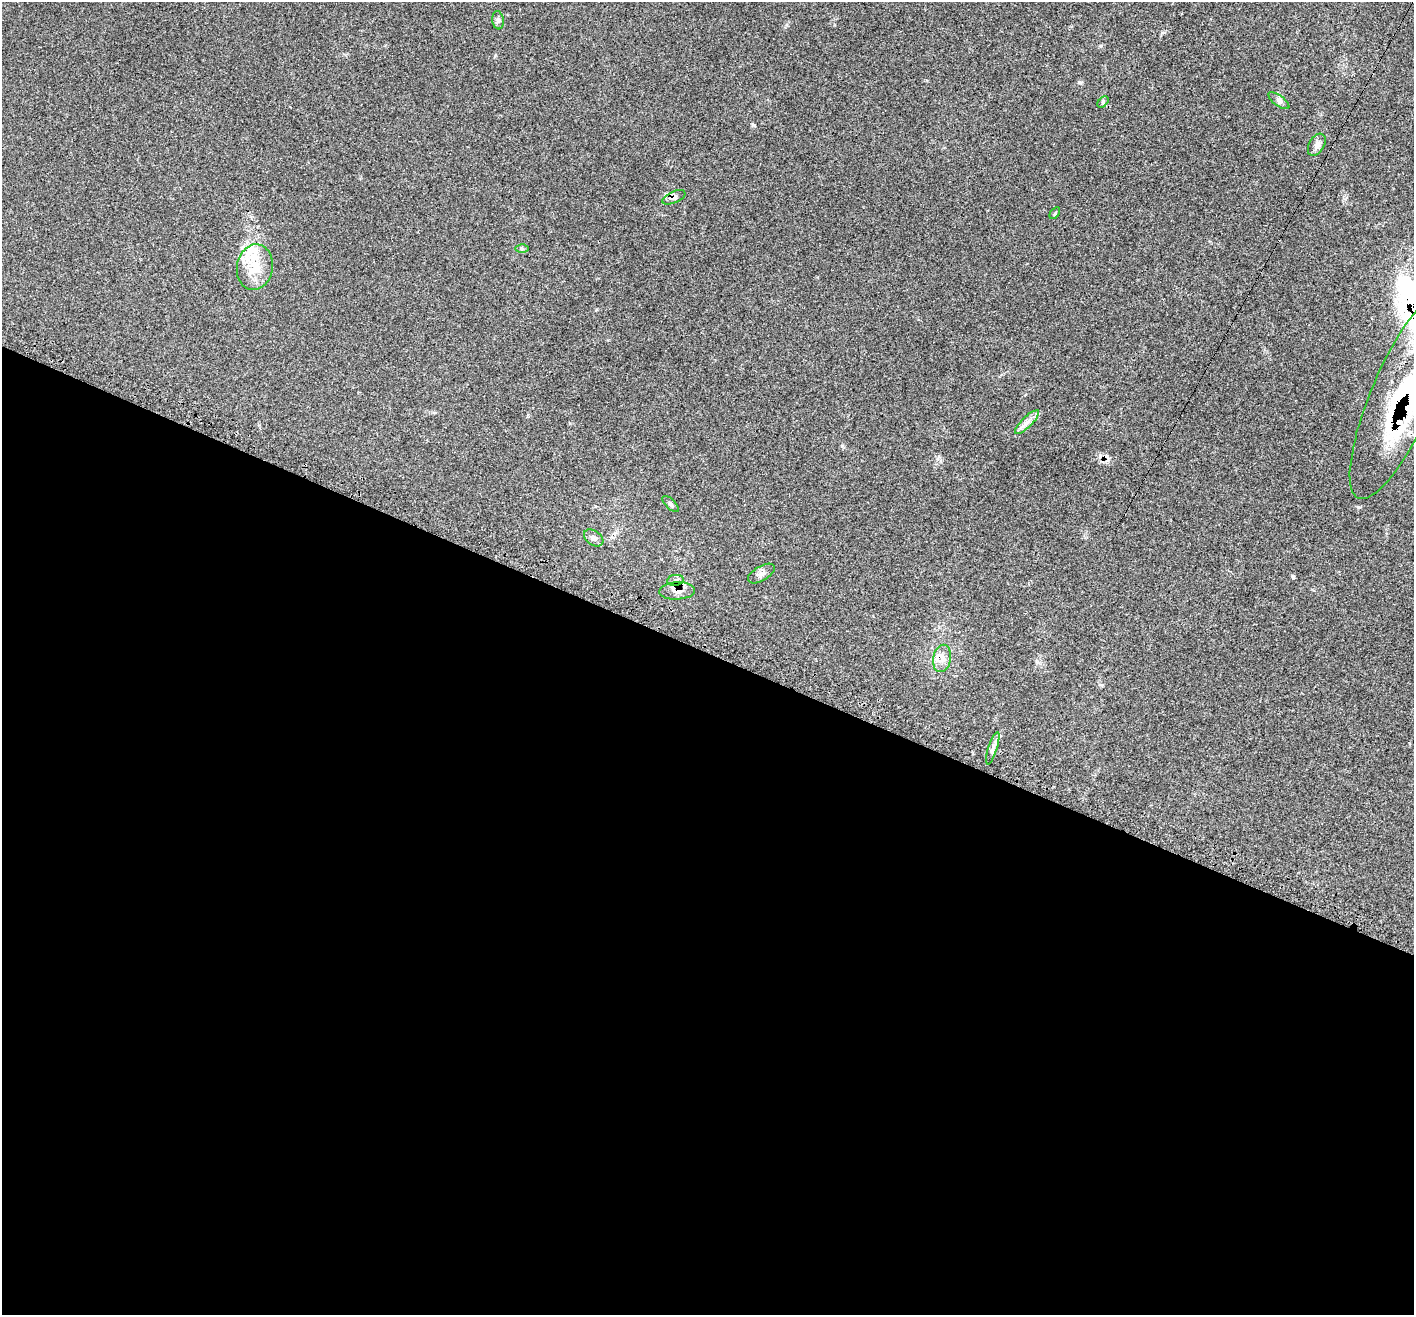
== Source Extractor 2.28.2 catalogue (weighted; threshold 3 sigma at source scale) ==
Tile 14 of 4 x 4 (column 2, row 4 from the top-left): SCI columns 1426-2837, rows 283-1595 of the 5682 x 5704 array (HDU 1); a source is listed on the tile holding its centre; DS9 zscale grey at full resolution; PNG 1416 x 1317 px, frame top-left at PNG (2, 2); each listed source drawn as its Kron ellipse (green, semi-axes under 4 px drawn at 4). Shown black and unused: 51% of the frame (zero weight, under 3 of 4 exposures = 2% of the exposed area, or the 3 px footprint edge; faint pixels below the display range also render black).
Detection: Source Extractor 2.28.2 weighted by HDU 2 'WHT'; one run over the whole footprint, this tile lists its part. Background 0.0704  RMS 0.0054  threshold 0.0245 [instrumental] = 3 sigma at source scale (4.5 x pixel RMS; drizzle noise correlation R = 1.50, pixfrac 1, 0.05/0.05 arcsec/px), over >= 5 px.
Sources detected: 25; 1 inside a brighter object's white glare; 3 cosmic-ray / hot-pixel residue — neither listed nor drawn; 4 inside a brighter listed object's ellipse — not listed separately; the other 17 listed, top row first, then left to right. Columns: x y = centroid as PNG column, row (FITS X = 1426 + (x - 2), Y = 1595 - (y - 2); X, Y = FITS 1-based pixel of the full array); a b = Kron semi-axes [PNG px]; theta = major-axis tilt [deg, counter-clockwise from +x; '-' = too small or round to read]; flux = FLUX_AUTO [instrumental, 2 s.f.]
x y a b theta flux
498 20 9 5 -83 1.5
1279 101 12 5 -36 1.9
1103 102 7 4 47 0.79
1317 145 12 7 59 2.5
674 197 12 5 24 2
1055 213 7 3 55 0.7
522 249 6 4 -1 0.88
255 267 23 18 81 14
1402 395 112 31 67 89
1027 422 16 5 45 3.2
671 504 10 5 -45 1.3
594 538 11 7 -35 2.1
761 573 15 7 30 2.6
675 580 8 5 8 1.8
677 591 18 8 3 4.2
942 658 14 9 78 4.2
993 748 17 4 72 2.4
Overlapping masked pixels (flux is a lower limit): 3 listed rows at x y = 674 197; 1402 395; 677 591
Isophote crosses this tile's border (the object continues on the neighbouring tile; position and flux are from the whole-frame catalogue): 1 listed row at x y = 1402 395
Unlisted compact peaks at least as high as the median listed source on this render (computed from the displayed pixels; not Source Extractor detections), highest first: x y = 1358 507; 1293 577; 1079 82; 1162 33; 842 446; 754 125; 1101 46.